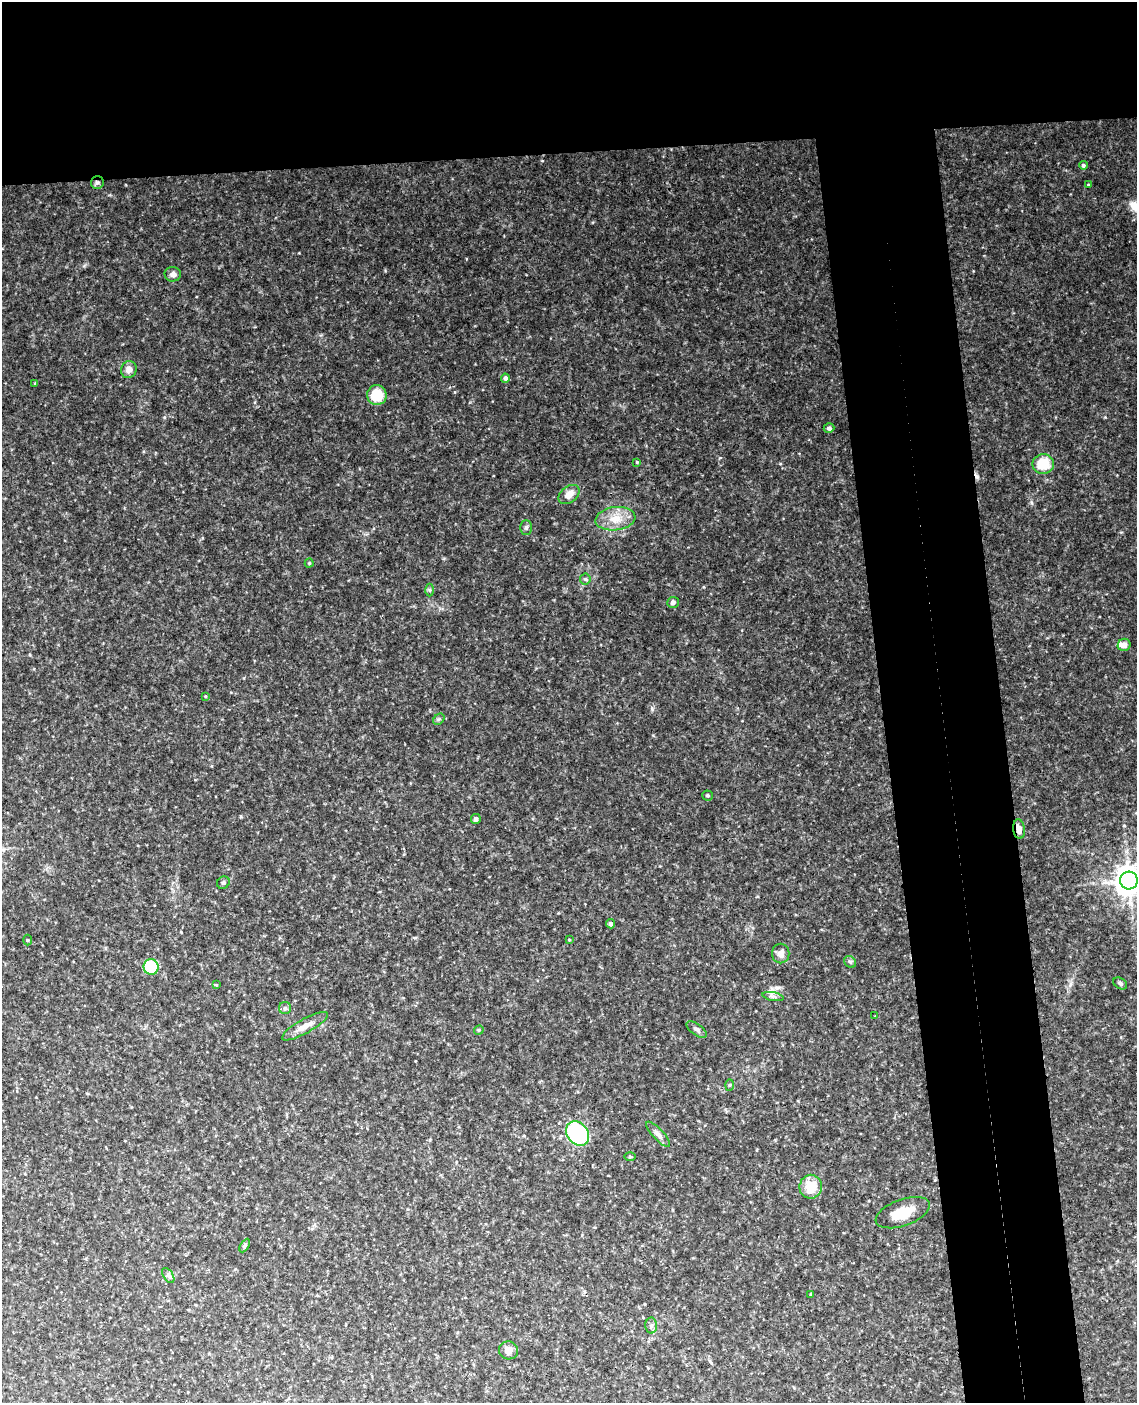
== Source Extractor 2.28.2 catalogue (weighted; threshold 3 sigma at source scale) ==
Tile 2 of 4 x 3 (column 2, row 1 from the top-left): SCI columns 1194-2328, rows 3043-4443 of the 4653 x 4581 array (HDU 1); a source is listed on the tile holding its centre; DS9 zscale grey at full resolution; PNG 1139 x 1405 px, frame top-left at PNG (2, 2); each listed source drawn as its Kron ellipse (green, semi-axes under 4 px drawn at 4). Shown black and unused: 20% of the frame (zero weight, under 3 of 4 exposures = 6% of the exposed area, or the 3 px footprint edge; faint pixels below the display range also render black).
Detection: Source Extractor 2.28.2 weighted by HDU 2 'WHT'; one run over the whole footprint, this tile lists its part. Background 0.11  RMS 0.0098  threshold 0.0442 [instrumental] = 3 sigma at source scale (4.5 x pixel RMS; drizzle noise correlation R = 1.50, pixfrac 1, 0.05/0.05 arcsec/px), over >= 5 px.
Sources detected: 53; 1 cosmic-ray / hot-pixel residue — neither listed nor drawn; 1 inside a brighter listed object's ellipse — not listed separately; the other 51 listed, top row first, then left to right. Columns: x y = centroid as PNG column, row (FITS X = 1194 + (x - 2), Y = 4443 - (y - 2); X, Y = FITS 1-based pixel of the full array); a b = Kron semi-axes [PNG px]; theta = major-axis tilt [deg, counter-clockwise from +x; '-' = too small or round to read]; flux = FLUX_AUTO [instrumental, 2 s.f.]
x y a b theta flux
1083 165 4 4 - 2
97 183 6 6 - 2.4
1088 184 3 2 - 0.76
173 274 8 7 - 3.9
129 370 8 7 - 5.5
505 378 4 4 - 2.7
35 383 3 3 - 0.74
377 395 10 10 - 26
829 428 5 5 - 2.3
637 462 4 4 - 1
1043 464 11 10 - 26
569 494 12 8 38 8.7
615 519 20 11 7 16
526 528 7 5 89 2.2
309 563 4 4 - 1.1
585 579 5 5 - 1.5
430 590 6 4 -90 1.5
673 602 6 5 - 2.8
1124 645 6 6 - 4.4
205 696 3 3 - 0.85
439 719 6 5 - 1.6
707 795 5 5 - 1.6
476 819 5 5 - 2.1
1019 829 10 6 -82 6.5
1129 880 9 9 - 1200
223 883 6 6 - 1.9
611 924 5 4 - 2.7
569 939 4 2 - 0.86
27 940 5 3 - 0.98
781 953 10 8 -90 6
850 962 6 5 - 2
151 967 8 7 - 41
1120 983 7 5 -34 2.3
216 985 3 2 - 0.95
773 997 11 4 -11 2.6
285 1008 6 6 - 2.1
875 1016 3 3 - 0.62
305 1026 26 7 29 9.8
479 1030 5 4 - 1.4
697 1030 12 5 -35 3.2
729 1085 5 3 - 1.1
577 1133 13 10 -51 120
658 1134 16 5 -47 4.3
630 1157 5 3 - 1.1
811 1187 12 11 - 22
903 1213 28 13 20 21
245 1245 7 4 59 1.7
168 1275 8 5 -59 2.3
811 1294 3 3 - 1.2
651 1325 8 6 89 2.5
509 1350 9 9 - 6.5
Overlapping masked pixels (flux is a lower limit): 2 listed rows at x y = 97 183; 1019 829
Isophote crosses this tile's border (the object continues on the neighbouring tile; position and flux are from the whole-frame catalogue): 1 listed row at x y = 1129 880
Unlisted compact peaks at least as high as the median listed source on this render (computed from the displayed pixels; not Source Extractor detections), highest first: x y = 652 709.